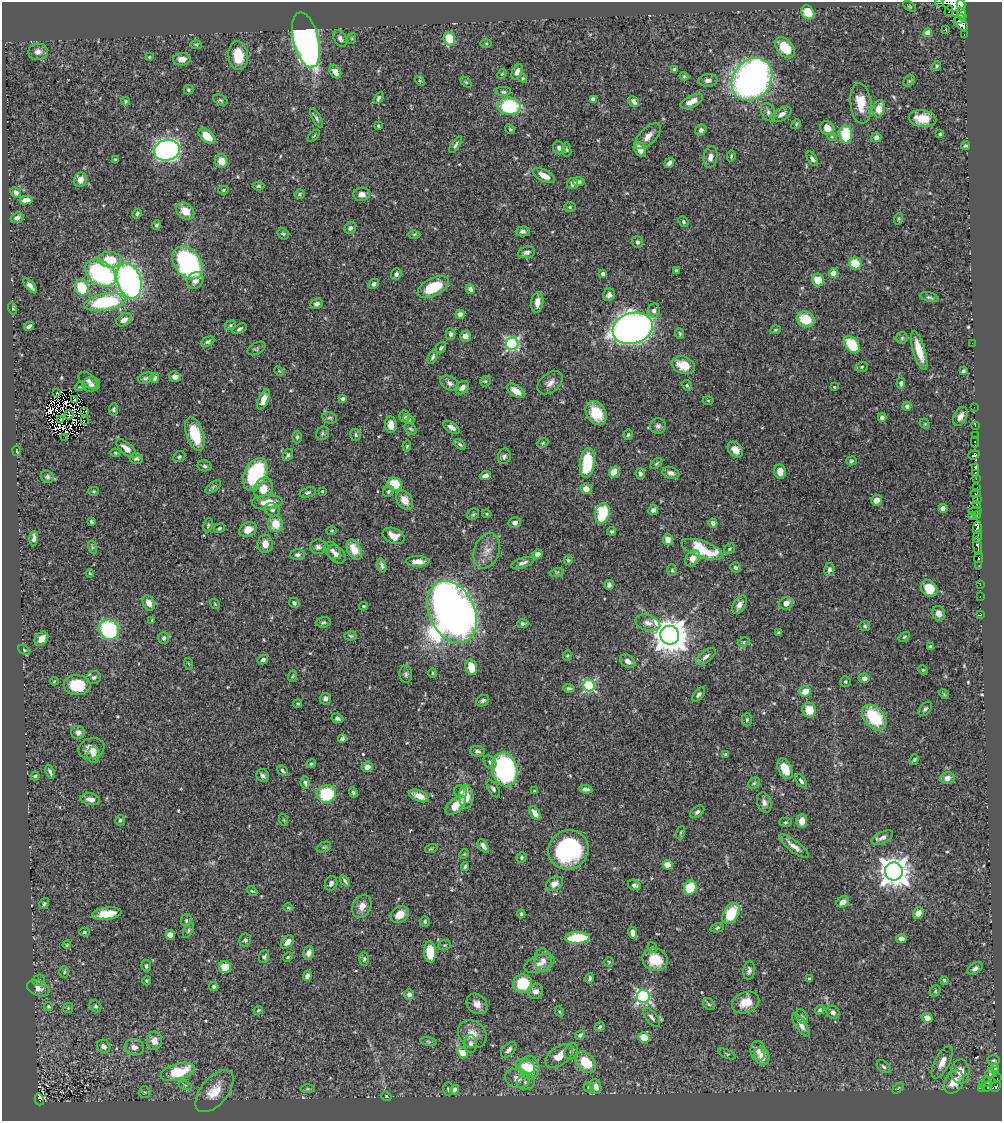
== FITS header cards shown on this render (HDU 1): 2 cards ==
NAXIS1  =                 1000
NAXIS2  =                 1119

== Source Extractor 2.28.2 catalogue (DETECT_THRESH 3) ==
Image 1000 x 1119 px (HDU 1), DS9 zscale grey, 1 PNG px = 1 image px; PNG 1004 x 1123 px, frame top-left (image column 1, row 1119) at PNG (2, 2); each listed source drawn as its Kron ellipse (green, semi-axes under 4 px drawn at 4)
Background 0.721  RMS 0.016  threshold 0.048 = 3 sigma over >= 5 px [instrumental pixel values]
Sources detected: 541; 8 with non-positive FLUX_AUTO (blend fragments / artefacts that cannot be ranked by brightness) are neither listed nor drawn; of the other 533, the 500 brightest by FLUX_AUTO listed and drawn (33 fainter detections omitted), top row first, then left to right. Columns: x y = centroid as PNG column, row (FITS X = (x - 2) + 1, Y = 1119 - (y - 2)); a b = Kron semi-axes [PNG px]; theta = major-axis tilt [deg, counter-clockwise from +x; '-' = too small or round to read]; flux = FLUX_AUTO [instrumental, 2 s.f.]
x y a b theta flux
939 3 4 3 - 8
954 4 12 7 -17 390
961 4 4 4 - 200
909 6 7 4 -31 1.5
949 11 5 3 - 74
808 12 7 6 - 23
962 14 7 3 -72 93
959 19 6 2 36 64
961 24 8 5 -51 230
945 29 3 2 - 2.8
928 33 4 4 - 12
964 34 3 2 - 4.4
340 38 9 6 -61 3.3
352 38 5 3 - 1.1
449 39 7 5 -74 38
306 40 28 12 -76 540
486 43 6 4 -1 1.2
196 45 5 3 - 1.3
785 48 12 8 -50 26
38 52 10 8 6 6
238 56 14 10 -83 25
149 57 3 3 - 1
182 59 9 6 3 8.1
936 66 5 4 - 1.6
674 69 4 3 - 2.2
335 72 7 5 -53 8.5
517 72 8 5 64 7.2
502 74 5 4 - 1.4
684 76 4 4 - 1.1
523 78 4 3 - 1.2
752 79 23 18 53 460
708 80 9 6 3 4.6
420 81 5 4 - 1.3
909 81 6 5 - 1.6
466 82 6 4 -44 1.4
188 90 5 5 - 1.8
503 92 8 5 0 2.4
379 98 6 4 61 2.3
593 99 4 4 - 5.4
220 100 8 5 -26 1.9
126 101 4 4 - 1.4
634 101 6 4 -48 3.9
692 101 12 5 25 9.8
861 103 20 10 -85 21
509 106 11 9 -6 74
879 109 8 6 73 14
768 112 9 7 -65 3.8
781 114 11 6 31 5.6
317 118 10 4 -60 2.3
923 119 14 8 -6 19
796 124 5 4 - 1.4
378 126 3 3 - 1.4
827 128 7 6 - 12
510 129 5 4 - 1.5
701 130 6 5 - 2.9
846 134 9 6 -86 46
940 134 3 3 - 1.8
207 136 10 6 -42 19
314 136 7 3 45 1.1
648 136 16 8 46 8.8
832 137 5 3 - 1
876 137 5 5 - 4.3
456 145 9 4 55 2.4
965 146 4 4 - 1.5
559 148 6 6 - 3.4
640 149 8 5 -59 10
167 150 13 10 13 490
567 150 7 4 -83 1.7
731 156 5 3 - 1.6
710 157 11 6 81 6.3
812 159 8 4 -60 2.8
115 160 3 3 - 1.4
221 161 7 6 - 14
669 163 5 4 - 3.5
544 176 12 5 -28 11
80 180 7 6 - 8.9
579 182 6 4 2 3.3
572 183 6 5 - 4.6
258 186 6 4 0 1.8
223 190 5 4 - 1.7
16 192 6 4 -42 4.1
299 194 5 5 - 1.9
362 194 8 7 - 6.1
26 200 6 4 8 7.7
570 207 6 5 - 1.8
185 211 10 7 -36 15
137 214 5 4 - 2.4
17 218 7 5 18 4
898 219 6 4 71 1.4
683 222 6 4 -50 1.9
156 225 5 4 - 1.8
350 228 6 5 - 3.1
523 231 7 5 1 3.2
283 234 6 5 - 1.9
414 234 6 4 1 1.5
637 242 6 5 - 2.5
527 252 8 5 10 3.8
110 260 12 8 -5 28
187 263 18 13 -53 160
855 264 6 6 - 31
676 271 4 3 - 1.6
100 273 17 12 -33 180
834 273 4 4 - 16
396 274 5 5 - 2.8
603 274 4 3 - 3.1
818 280 6 6 - 19
129 281 18 12 -72 330
195 281 9 7 50 7.2
374 284 5 4 - 2.9
30 286 9 4 -47 5.3
433 287 17 9 27 37
82 288 8 6 -67 39
470 289 5 4 - 3.6
609 295 6 5 - 4.5
929 297 9 4 -15 2.2
105 302 21 8 10 92
537 302 10 6 82 9.1
317 304 6 5 - 3.6
13 308 6 4 -72 1.4
654 310 7 6 - 3.7
460 314 5 4 - 5.5
806 319 9 7 -27 31
124 320 8 6 30 5.8
230 325 6 4 22 1.6
29 326 5 4 - 3.7
633 328 20 15 16 680
239 329 8 4 28 2.3
775 330 5 3 - 1.2
680 333 5 4 - 1.6
450 334 6 5 - 3
465 336 5 5 - 6.1
902 338 6 5 - 1.8
208 342 7 4 27 2.4
972 343 2 2 - 4.8
512 344 6 6 - 180
852 345 10 6 -50 46
257 348 10 5 29 2.1
441 348 6 4 49 2.1
919 351 20 6 -73 24
433 357 7 4 68 2.3
683 365 12 8 -20 22
862 367 6 5 - 1.7
279 371 5 3 - 1
963 371 4 4 - 2.1
175 377 6 5 - 5.8
146 378 8 5 22 2.5
154 378 5 4 - 5.1
88 380 11 6 -38 4.8
485 381 5 5 - 1.4
450 383 10 6 -32 4.1
550 383 14 9 40 7.1
901 383 5 4 - 2.9
91 385 9 7 9 4.3
687 385 6 4 -62 1.5
80 387 6 3 18 1.1
834 387 4 3 - 1.1
462 388 7 5 43 4.6
516 391 10 5 -34 11
57 392 2 2 - 1.8
74 399 3 2 - 2.1
263 399 11 5 68 9
343 399 3 3 - 2.5
708 400 5 3 - 1
907 406 4 4 - 3.8
974 407 2 2 - 4.2
114 409 6 4 82 2.1
85 411 3 3 - 160
596 413 13 9 -56 27
69 415 4 2 - 1.6
404 416 6 5 - 2.8
960 416 10 6 64 7.4
882 417 4 4 - 5.2
330 418 7 5 -12 2.2
409 419 6 4 -23 1.8
61 420 2 2 - 1.1
84 421 3 2 - 3.3
925 424 6 4 -44 1.4
391 425 8 6 -87 9.6
975 425 3 2 - 6.1
658 426 8 7 - 3.4
451 427 9 5 -33 6.6
410 429 7 4 -39 1.7
323 433 7 6 - 2.1
195 434 17 8 -72 33
356 435 6 5 - 2
628 435 5 4 - 1.7
975 436 2 2 - 2.6
65 437 3 2 - 3.8
297 437 6 4 89 1.9
975 442 5 2 - 15
543 443 6 4 23 1.5
460 444 6 3 -38 2.1
407 446 5 4 - 1.3
126 449 12 5 -41 8.9
735 450 9 6 -49 8.6
17 451 5 2 - 1.1
115 453 5 4 - 1.6
288 455 6 4 56 2.4
974 455 6 4 20 130
504 456 8 6 74 2.9
179 457 6 5 - 2.2
136 459 6 5 - 2.5
851 461 5 4 - 1.5
587 463 15 7 82 52
656 463 7 3 42 1.5
205 466 7 5 -12 2.3
975 467 4 4 - 100
780 471 7 5 -84 11
614 472 6 4 54 20
671 473 8 6 -17 4
976 473 3 3 - 9.7
255 474 17 11 64 110
640 474 6 4 -84 2.1
485 476 6 4 22 4.5
47 477 7 6 - 3.1
976 479 2 2 - 3.8
395 484 7 6 - 24
213 487 9 4 36 2.3
976 488 3 3 - 15
263 489 11 9 72 15
586 489 5 5 - 9
93 491 5 4 - 1.2
322 491 4 3 - 1.1
388 491 6 5 - 2.3
308 493 8 5 17 2.5
975 493 5 3 - 100
977 499 3 2 - 2.7
405 500 10 7 -54 12
876 500 5 5 - 7.9
267 502 15 7 4 19
977 504 4 3 - 52
943 508 4 4 - 11
272 510 8 6 -16 4
653 510 5 5 - 3.3
975 511 6 4 11 51
602 513 10 7 77 51
473 514 6 5 - 2
487 514 5 4 - 1.1
977 515 4 2 - 24
972 516 4 2 - 1.3
91 521 4 3 - 1.7
515 523 6 5 - 3.7
713 523 5 4 - 4.1
275 524 8 7 - 19
208 525 7 4 80 1.6
220 528 6 4 30 1.8
977 528 6 4 81 65
248 530 9 7 27 11
331 531 5 3 - 1.1
612 531 4 4 - 1.8
393 536 11 7 -23 12
977 537 6 3 73 74
34 538 7 3 86 4.1
668 539 6 5 - 7.2
265 544 9 7 -87 9.7
978 546 9 3 -83 230
92 547 7 4 -72 1.5
318 547 8 7 - 4
702 549 21 8 -19 52
729 549 6 4 38 1.6
332 550 9 7 -55 4.2
354 550 11 6 -63 18
487 551 18 12 70 13
336 554 11 7 -45 5.6
537 554 5 4 - 4.4
298 555 7 5 1 3
693 558 9 6 56 7.5
979 558 5 3 - 42
568 560 4 4 - 1.6
418 561 11 5 -1 9.2
523 563 12 5 18 4.5
382 565 7 4 -74 2.5
979 566 3 2 - 32
735 567 5 5 - 2.1
829 569 7 5 76 2.7
672 570 6 5 - 1.6
557 572 7 4 18 1.8
90 573 4 3 - 1.1
609 585 5 4 - 3
980 585 2 2 - 3.1
929 588 9 7 -44 24
980 597 3 2 - 2.8
149 603 8 5 -64 7.8
294 603 5 5 - 2.5
786 603 7 6 - 8.1
215 604 5 3 - 1
740 605 10 6 59 5.2
363 606 4 3 - 1.7
452 612 32 23 -64 1400
939 613 7 6 - 6.7
981 614 3 2 - 1.9
152 620 4 4 - 1
324 622 7 5 3 2
648 623 13 8 -17 6.5
523 624 6 4 4 2.2
865 626 5 5 - 1.5
109 629 10 9 - 89
778 633 4 3 - 2
670 635 9 9 - 2200
351 636 6 4 -2 1.5
904 637 6 3 36 1.2
41 638 8 6 45 9.1
164 638 6 5 - 3.1
744 642 6 4 28 1.6
930 647 4 3 - 1.4
24 650 6 4 -27 1.4
567 655 5 4 - 1.2
706 657 12 5 39 5.4
263 660 5 4 - 3.1
628 661 8 6 -35 5.7
189 664 6 3 -70 1.2
471 667 8 5 -75 20
923 670 5 4 - 1.2
432 673 5 3 - 1.1
406 674 8 6 -88 3
293 676 6 3 69 1.2
94 677 7 6 - 2.8
864 678 5 5 - 4.6
54 681 4 3 - 1.1
845 682 5 5 - 1.8
77 685 13 10 -4 41
589 686 6 5 - 120
569 688 5 4 - 2.2
805 691 6 5 - 15
699 694 8 4 50 2.9
944 694 5 4 - 1.2
325 699 6 5 - 3.1
483 701 7 5 34 2.6
298 704 4 3 - 1.3
925 709 8 5 49 2.5
809 710 7 7 - 17
337 718 6 5 - 3.4
874 718 15 10 -49 56
747 720 7 5 89 2.3
78 732 7 6 - 5
342 739 4 4 - 2.3
91 748 13 10 20 14
477 751 7 5 -12 3.2
725 754 4 3 - 1.2
93 755 8 6 -90 4.6
914 760 5 4 - 1.6
490 762 7 5 -48 2.8
311 764 5 4 - 1.7
367 767 5 5 - 6
504 769 17 12 -79 230
785 769 11 6 -64 19
283 770 6 4 -42 2.2
50 772 7 3 -70 3.4
35 776 4 4 - 1.6
263 776 7 6 - 3.1
947 778 7 6 - 6.4
801 781 8 4 -53 2.8
305 783 6 4 -83 2.4
754 783 6 5 - 1.8
493 789 9 5 -58 2.7
586 789 7 4 -8 3.9
534 791 3 3 - 1.2
353 792 5 4 - 1.9
461 792 6 6 - 3.5
326 794 10 9 - 55
419 796 11 5 -21 11
466 797 11 7 -87 17
90 799 10 6 -8 7
764 802 10 7 -73 4.4
456 805 12 6 42 18
697 812 8 5 38 2.7
535 813 8 4 -55 7.4
120 820 5 5 - 2
284 820 6 4 -71 1.2
802 821 7 5 88 10
785 822 6 4 3 1.5
681 833 7 3 71 1.2
882 838 11 5 26 4.8
483 846 8 4 -56 4.9
794 846 18 5 -38 8.2
324 847 7 5 23 1.9
431 849 6 4 18 1.4
568 850 20 19 - 130
464 854 5 4 - 1.2
521 858 5 5 - 2
667 865 5 4 - 15
465 866 4 3 - 1.8
894 872 9 9 - 1400
345 881 6 3 -53 2.1
331 883 7 6 - 4.3
554 884 9 7 28 7.2
634 885 7 5 -19 3.5
690 888 7 6 - 34
252 891 6 3 -42 1.2
843 902 6 5 - 7.5
44 904 6 4 57 1.9
362 906 12 9 65 9
288 908 5 3 - 1
731 913 11 7 57 44
918 913 6 5 - 8.5
107 914 15 6 8 17
400 914 10 7 34 13
521 914 4 3 - 2.2
186 920 6 5 - 2.1
425 921 5 5 - 1.9
717 928 7 4 13 1.7
188 930 8 4 61 1.9
84 932 5 4 - 1.7
633 933 6 4 -80 6
170 935 5 5 - 6.4
577 938 12 6 2 43
901 939 5 3 - 3.5
245 940 6 6 - 2.4
287 942 8 5 44 6.9
67 945 4 3 - 1.1
444 945 6 5 - 1.8
652 948 5 4 - 1.6
430 952 10 6 -87 31
309 953 7 5 72 4.6
264 957 6 5 - 2.3
288 957 5 4 - 1.3
364 959 6 4 89 1.8
543 960 12 8 -83 7.8
655 960 13 11 -24 24
609 962 4 4 - 1.2
539 963 15 8 20 8.7
146 966 6 5 - 2.6
225 967 6 6 - 18
975 968 8 5 33 3.7
749 971 9 5 83 3.4
64 972 6 5 - 1.6
307 976 5 4 - 3.9
590 978 5 3 - 2.1
810 979 4 3 - 2.4
39 980 6 5 - 2.2
944 980 4 3 - 2.1
147 981 4 4 - 1.2
523 983 9 9 - 44
214 986 4 4 - 2.4
38 988 12 7 -23 6
536 991 8 7 - 6
935 991 6 5 - 1.6
409 994 5 4 - 4.8
643 996 6 6 - 220
746 1002 14 10 23 19
477 1004 11 9 -42 7.3
709 1004 6 5 - 2.1
48 1006 4 4 - 1.4
95 1006 6 5 - 2.1
68 1008 5 4 - 1.5
258 1010 5 3 - 1.2
820 1010 5 4 - 1.6
559 1011 5 3 - 1.3
833 1012 7 6 - 4
802 1016 8 5 -63 2.3
652 1017 11 5 -50 4.1
927 1018 5 5 - 8
801 1025 13 5 -57 7.2
600 1027 5 3 - 1.6
472 1034 15 12 -42 14
580 1035 5 4 - 2.3
644 1037 6 5 - 20
154 1041 9 7 90 9.9
429 1041 8 4 -9 2.2
471 1044 9 6 -86 4.7
104 1046 7 6 - 4.7
134 1047 9 8 - 7.6
509 1050 9 5 46 4.3
571 1051 8 6 65 3
758 1051 10 7 -84 6.3
462 1052 6 4 -49 26
727 1054 9 4 -23 1.6
559 1056 16 9 37 17
762 1056 9 7 -72 11
993 1060 6 5 - 1.6
586 1062 12 8 -47 32
942 1062 18 7 63 10
525 1066 10 7 -25 13
884 1067 8 5 -40 2.3
995 1067 4 3 - 29
530 1068 12 9 -87 25
960 1071 12 9 88 10
995 1071 4 3 - 32
178 1072 17 8 16 49
990 1074 5 4 - 1.3
517 1078 12 9 -14 8.9
997 1078 3 2 - 2.9
526 1082 9 7 2 4.4
954 1082 12 9 60 16
986 1082 5 3 - 9.8
185 1085 6 4 -17 1.8
982 1085 3 2 - 3
988 1086 6 3 54 12
589 1087 5 5 - 1.6
596 1087 8 5 -71 6.3
996 1087 6 4 49 76
898 1088 6 4 45 1.4
982 1088 3 2 - 2.3
308 1089 7 4 -1 1.6
448 1089 7 5 -89 1.8
454 1090 5 4 - 4.5
215 1091 25 13 51 23
145 1092 6 5 - 2
386 1096 5 4 - 1.8
39 1099 6 4 -75 17
At the frame edge (FLAGS 8, measured only in part): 2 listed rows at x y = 939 3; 954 4
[33 fainter detections neither listed nor drawn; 8 non-positive-flux detections neither listed nor drawn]